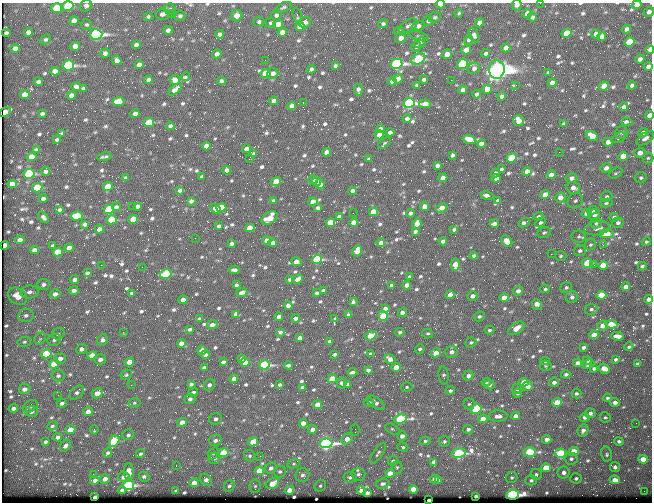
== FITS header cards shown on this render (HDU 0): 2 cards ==
NAXIS1  =                  650 / Width of table row in bytes
NAXIS2  =                  500 / Number of rows in table

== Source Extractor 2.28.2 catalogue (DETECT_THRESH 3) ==
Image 650 x 500 px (HDU 0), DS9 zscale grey, 1 PNG px = 1 image px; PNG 654 x 504 px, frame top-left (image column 1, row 500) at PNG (2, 3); each listed source drawn as its Kron ellipse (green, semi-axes under 4 px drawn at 4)
Background 358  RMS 1.4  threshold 4.24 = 3 sigma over >= 5 px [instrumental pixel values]
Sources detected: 796; of the 796, the 500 brightest by FLUX_AUTO listed and drawn (296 fainter detections omitted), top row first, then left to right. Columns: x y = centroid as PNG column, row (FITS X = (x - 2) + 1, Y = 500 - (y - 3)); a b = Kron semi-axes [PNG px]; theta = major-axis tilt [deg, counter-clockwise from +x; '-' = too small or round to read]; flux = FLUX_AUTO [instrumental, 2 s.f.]
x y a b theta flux
540 3 2 2 - 300
440 4 4 3 - 770
517 5 5 5 - 560
637 5 5 4 - 680
68 6 5 5 - 4900
86 6 6 5 - 310
283 7 9 4 24 200
57 8 5 5 - 3700
170 9 5 5 - 180
649 12 5 4 - 380
459 13 4 3 - 160
527 13 5 4 - 910
162 14 6 5 - 360
172 14 2 2 - 410
276 15 5 5 - 290
180 16 5 5 - 210
237 16 6 5 - 940
297 16 8 3 -76 190
148 17 4 4 - 160
435 17 6 5 - 190
532 17 4 4 - 220
74 21 5 4 - 560
428 21 5 4 - 220
259 22 5 5 - 230
305 22 6 5 - 420
270 23 5 4 - 170
480 23 5 4 - 880
278 24 5 4 - 840
383 24 5 4 - 190
87 25 5 5 - 160
300 26 5 4 - 900
408 26 10 5 32 300
418 26 6 5 - 420
626 29 4 4 - 330
168 30 4 4 - 320
399 31 5 4 - 150
28 32 4 4 - 380
282 32 5 4 - 810
6 33 4 4 - 250
567 33 5 4 - 3000
96 34 6 5 - 29000
220 34 4 4 - 310
596 34 4 4 - 510
474 35 7 4 -65 310
419 36 10 4 -14 160
602 36 4 4 - 450
401 38 5 5 - 590
46 39 5 4 - 170
469 40 5 4 - 220
630 42 5 4 - 4900
420 43 6 5 - 190
136 45 4 4 - 400
75 46 5 4 - 600
416 47 5 4 - 200
506 48 5 4 - 690
15 49 4 4 - 490
650 49 4 3 - 710
466 50 5 4 - 740
105 53 5 4 - 360
486 53 4 4 - 250
217 54 5 4 - 330
447 54 5 4 - 1200
418 59 7 5 31 10000
640 59 4 4 - 420
265 60 2 2 - 190
117 61 4 4 - 520
396 64 6 5 - 24000
463 64 5 4 - 12000
68 65 6 5 - 14000
139 65 4 4 - 430
335 66 4 3 - 190
648 66 4 4 - 360
474 68 6 5 - 370
311 69 4 3 - 210
497 70 9 7 81 130000
55 71 4 4 - 530
548 72 4 3 - 160
265 73 5 4 - 2100
273 73 6 5 - 430
186 76 4 3 - 380
398 79 5 4 - 550
424 79 4 3 - 240
148 80 4 4 - 350
175 80 5 5 - 740
451 80 2 2 - 770
222 81 4 3 - 190
392 81 4 4 - 420
38 82 4 3 - 280
552 83 4 4 - 560
417 85 3 3 - 160
516 85 2 2 - 270
632 85 4 3 - 250
604 86 5 4 - 1500
76 87 4 4 - 410
83 88 4 3 - 200
487 89 5 4 - 1500
175 90 8 4 41 630
358 90 6 4 -84 380
462 90 4 4 - 400
476 94 4 3 - 230
25 95 5 4 - 1000
72 95 4 4 - 650
502 96 4 4 - 340
119 101 6 4 9 2000
274 101 4 4 - 360
303 103 3 2 - 480
409 103 5 5 - 22000
425 104 6 4 3 780
292 106 4 4 - 670
624 107 4 3 - 340
5 112 6 4 33 1200
42 113 4 3 - 180
135 114 4 4 - 350
649 115 4 4 - 650
407 119 4 4 - 440
519 121 6 5 - 1300
149 122 5 4 - 3700
627 122 5 3 - 570
563 124 4 3 - 190
170 126 4 3 - 220
380 129 4 4 - 330
390 132 4 3 - 320
62 133 4 3 - 160
622 133 6 6 - 190
643 133 5 4 - 340
379 135 5 4 - 1100
592 136 6 5 - 1600
619 138 7 4 27 200
645 138 10 5 35 470
57 139 3 3 - 150
469 139 6 4 -19 1200
608 142 5 4 - 740
384 143 7 4 39 150
481 144 4 4 - 590
206 146 4 4 - 760
246 149 4 4 - 450
36 150 4 3 - 230
327 152 4 4 - 680
559 152 2 2 - 330
640 153 6 5 - 800
254 154 4 3 - 220
452 155 4 3 - 220
623 156 5 4 - 2200
32 157 5 4 - 1300
104 157 7 2 10 170
512 158 5 4 - 3700
648 158 5 5 - 160
249 159 3 2 - 1100
369 159 4 3 - 160
437 166 4 3 - 240
606 168 6 4 29 470
501 169 3 3 - 170
227 170 4 4 - 430
46 171 5 4 - 310
527 171 4 4 - 850
495 173 4 4 - 300
615 173 7 5 27 170
29 174 5 5 - 9600
551 175 4 4 - 690
202 177 4 3 - 190
125 178 3 3 - 160
443 178 4 4 - 700
496 178 4 3 - 300
571 178 6 5 - 340
641 178 6 5 - 190
313 180 4 3 - 270
276 182 5 4 - 1800
316 182 4 3 - 280
12 184 5 4 - 940
320 184 5 4 - 280
108 187 5 4 - 2700
37 188 5 4 - 5300
573 188 7 6 - 530
180 190 4 3 - 220
352 191 4 4 - 350
545 195 5 4 - 1200
487 196 6 3 -11 400
607 196 6 5 - 190
560 198 5 5 - 690
43 199 4 3 - 240
498 200 4 3 - 220
191 201 4 3 - 230
273 201 3 3 - 200
575 201 8 7 - 280
313 202 4 4 - 1000
606 203 6 4 12 170
132 206 2 2 - 180
137 206 4 3 - 320
425 206 4 4 - 840
116 207 4 4 - 290
221 208 5 4 - 2600
318 208 4 3 - 240
441 208 6 4 28 720
109 209 5 4 - 6900
215 209 5 4 - 480
60 210 4 3 - 170
592 210 5 4 - 320
373 212 4 4 - 1900
353 213 2 2 - 170
410 213 4 3 - 250
587 213 5 4 - 720
594 215 6 5 - 520
77 216 6 4 3 3800
44 217 6 3 -49 220
339 217 4 3 - 350
539 217 5 4 - 280
614 217 4 4 - 320
270 218 9 5 34 2000
133 219 5 4 - 1800
112 220 5 4 - 4800
330 222 5 4 - 2200
354 222 4 4 - 850
541 222 5 4 - 220
524 223 6 4 28 330
596 223 6 5 - 210
618 223 6 5 - 270
85 224 4 4 - 290
417 224 5 4 - 1200
494 224 5 3 - 420
219 226 4 3 - 200
250 228 5 4 - 1500
597 228 13 7 10 750
99 229 4 4 - 600
454 230 4 3 - 210
415 232 4 3 - 220
544 233 7 5 26 180
607 234 7 4 3 2600
579 237 7 6 - 250
195 238 2 2 - 250
20 240 4 4 - 480
267 240 4 4 - 830
443 241 4 3 - 320
507 241 6 5 - 970
646 242 5 4 - 160
273 243 4 4 - 460
381 243 4 4 - 660
232 244 4 3 - 240
590 245 6 5 - 180
603 245 2 2 - 440
5 246 4 4 - 1600
53 246 4 3 - 230
69 248 4 4 - 680
34 250 5 4 - 480
357 251 6 5 - 820
580 251 6 5 - 230
58 252 5 4 - 2800
551 254 2 2 - 1000
474 256 4 4 - 180
560 256 6 4 4 160
317 259 5 4 - 8900
297 262 5 4 - 740
587 263 5 4 - 4600
101 265 2 2 - 550
455 265 6 4 82 1600
594 265 3 3 - 170
603 265 5 4 - 2500
642 266 4 3 - 170
142 267 2 2 - 200
234 270 5 3 - 250
87 273 4 3 - 220
166 274 6 4 13 5400
409 277 4 3 - 200
290 279 4 3 - 190
297 279 5 4 - 430
75 280 4 4 - 450
44 284 6 5 - 310
236 285 4 3 - 200
392 285 4 3 - 270
407 285 4 4 - 590
566 287 6 5 - 230
626 287 4 4 - 620
545 289 5 4 - 170
323 290 4 3 - 180
74 291 5 3 - 340
518 291 5 5 - 500
30 292 9 6 8 480
242 292 5 4 - 520
132 293 4 3 - 230
317 293 4 3 - 230
55 294 5 4 - 500
450 295 4 4 - 970
602 295 5 4 - 3300
17 296 10 7 -35 1400
473 296 5 4 - 530
572 297 6 6 - 320
504 298 4 4 - 1300
648 299 4 4 - 460
183 300 4 4 - 820
353 302 4 3 - 200
288 305 4 4 - 520
537 305 6 4 -52 1100
385 308 4 3 - 370
591 309 6 5 - 270
402 313 4 4 - 480
236 314 4 4 - 450
26 315 8 6 4 350
349 315 4 4 - 380
383 316 5 4 - 4000
479 316 5 4 - 240
279 317 4 3 - 430
296 318 4 3 - 430
199 319 3 3 - 210
335 319 4 3 - 170
611 324 6 4 -7 1800
212 325 5 3 - 420
602 326 5 5 - 690
516 328 9 5 34 1100
190 329 3 3 - 190
489 330 5 4 - 190
123 332 2 2 - 390
280 332 4 3 - 210
400 332 4 4 - 190
428 333 5 5 - 160
58 334 6 5 - 220
594 335 4 4 - 1600
371 336 6 4 31 1600
617 336 6 4 -6 680
300 338 4 3 - 460
40 339 6 5 - 200
54 340 7 6 - 270
103 340 6 5 - 300
330 341 4 3 - 390
24 342 7 5 14 190
471 342 5 5 - 200
181 343 4 4 - 750
584 347 4 3 - 250
629 347 4 4 - 190
81 349 5 5 - 370
420 349 5 4 - 210
202 350 4 4 - 510
452 352 6 6 - 490
436 353 5 4 - 1100
46 354 5 4 - 3500
335 354 3 3 - 200
371 354 4 3 - 290
205 355 4 3 - 380
92 356 5 4 - 1600
242 358 4 3 - 400
60 359 6 5 - 620
100 359 6 5 - 410
390 359 6 4 -34 630
616 359 4 3 - 210
587 360 4 4 - 270
545 361 4 4 - 170
129 362 5 4 - 1400
223 362 4 3 - 240
245 362 4 4 - 950
578 363 4 4 - 560
54 364 5 4 - 2000
589 364 6 4 31 370
637 364 3 3 - 200
264 365 5 4 - 12000
288 365 4 3 - 160
546 366 6 5 - 160
396 367 5 4 - 1600
204 368 4 3 - 340
594 368 4 3 - 210
604 369 6 5 - 1300
368 370 4 3 - 300
353 372 5 3 - 260
566 374 4 4 - 250
126 375 6 5 - 170
444 375 9 5 -85 230
58 376 6 5 - 270
468 376 5 5 - 500
234 379 4 4 - 470
332 379 5 4 - 3100
486 382 4 4 - 160
524 382 5 4 - 2300
554 382 5 4 - 390
342 383 5 5 - 300
191 384 4 3 - 240
348 384 4 4 - 190
131 385 2 2 - 180
209 385 6 5 - 410
280 385 3 3 - 150
489 385 5 4 - 290
528 386 5 5 - 680
302 387 4 3 - 220
407 387 6 4 16 160
25 389 6 5 - 500
517 389 5 5 - 370
450 391 5 4 - 220
193 392 5 4 - 280
77 393 8 5 42 330
97 393 6 5 - 880
518 393 4 4 - 190
576 393 5 5 - 230
58 395 2 2 - 380
607 398 4 4 - 160
190 399 5 5 - 370
557 402 5 4 - 2000
615 402 5 4 - 490
62 403 5 4 - 300
134 403 6 4 15 160
369 403 5 4 - 160
376 403 10 5 -35 460
469 404 5 5 - 160
317 405 4 4 - 1200
30 406 8 5 32 250
13 408 5 4 - 340
476 409 5 4 - 6400
31 411 6 5 - 500
88 412 5 4 - 710
590 413 5 5 - 340
498 416 9 6 1 560
516 416 4 4 - 570
585 417 5 4 - 290
605 417 5 5 - 160
216 419 6 5 - 360
400 419 7 4 6 9200
483 419 4 4 - 1400
182 422 5 4 - 890
303 423 4 4 - 870
636 423 2 2 - 160
52 426 5 4 - 190
313 429 4 4 - 620
392 429 8 4 -27 160
468 429 5 4 - 300
71 430 5 4 - 1400
94 430 4 3 - 170
355 430 6 3 90 160
583 430 6 5 - 480
128 435 5 5 - 260
402 436 5 4 - 450
58 437 4 4 - 340
347 439 6 5 - 940
547 439 4 4 - 600
215 440 6 5 - 430
114 441 6 5 - 4500
425 441 5 4 - 160
444 441 5 5 - 170
619 441 5 4 - 260
45 442 4 3 - 200
253 442 5 4 - 1400
326 443 6 5 - 32000
65 445 6 4 54 310
403 447 5 4 - 180
574 451 5 4 - 1900
530 452 6 4 -1 5800
108 453 5 4 - 220
213 453 6 5 - 180
223 453 5 4 - 3500
378 453 12 4 56 260
459 453 7 4 12 13000
561 453 5 4 - 8200
140 454 5 4 - 170
606 454 7 5 -78 220
250 456 6 5 - 210
260 456 2 2 - 610
215 458 6 5 - 240
571 459 6 6 - 290
643 459 4 4 - 2000
393 461 5 4 - 230
434 462 4 3 - 370
294 464 7 4 18 170
176 466 3 2 - 190
397 467 6 5 - 160
615 467 5 5 - 290
271 468 6 5 - 430
546 468 5 4 - 2100
259 471 4 4 - 1700
280 471 6 5 - 250
129 472 8 5 -88 880
564 472 6 6 - 450
390 473 4 4 - 1400
93 474 2 2 - 260
358 474 7 6 - 300
536 474 6 5 - 220
302 475 7 6 - 350
124 477 5 5 - 720
144 477 5 4 - 260
350 477 6 5 - 290
512 477 6 5 - 170
576 478 6 5 - 240
105 479 5 4 - 490
435 479 4 4 - 920
95 480 5 4 - 480
206 480 7 5 -49 450
531 480 6 5 - 210
615 480 5 4 - 880
439 481 4 3 - 470
194 483 4 4 - 1300
272 484 7 5 28 1400
382 484 7 5 4 290
128 485 6 4 12 13000
229 486 6 5 - 220
255 486 6 5 - 190
320 486 6 5 - 190
413 489 4 4 - 1700
122 490 4 3 - 280
289 490 5 4 - 900
361 490 4 4 - 530
176 491 4 3 - 200
644 491 2 2 - 390
367 493 4 4 - 480
513 495 6 4 7 28000
476 496 3 3 - 200
95 497 4 3 - 500
429 500 3 3 - 450
At the frame edge (FLAGS 8, measured only in part): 12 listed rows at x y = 540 3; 440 4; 517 5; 637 5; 68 6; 86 6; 649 12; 650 49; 648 66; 649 115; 5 246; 648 299
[296 fainter detections neither listed nor drawn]